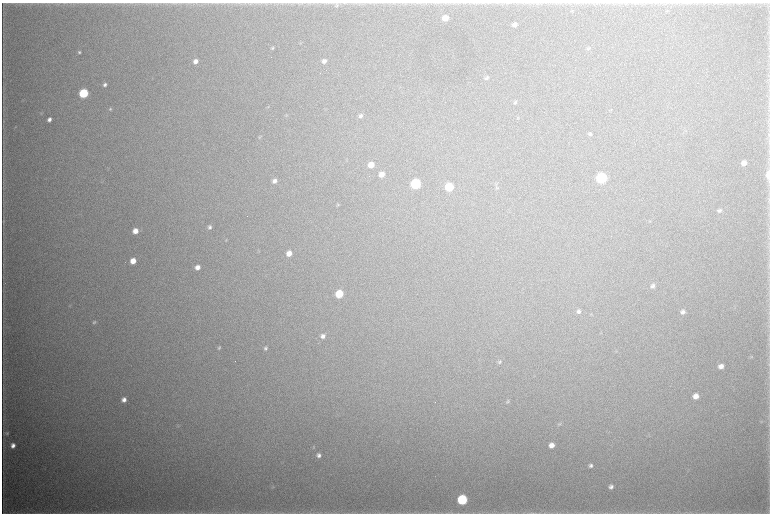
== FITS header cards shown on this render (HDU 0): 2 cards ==
NAXIS1  =                 1536 / length of data axis 1
NAXIS2  =                 1023 / length of data axis 2

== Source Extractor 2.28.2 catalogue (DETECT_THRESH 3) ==
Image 1536 x 1023 px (HDU 0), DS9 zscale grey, zoomed out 1/2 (1 PNG px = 2 x 2 image px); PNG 772 x 516 px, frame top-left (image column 1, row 1022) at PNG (2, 3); no overlay
Background 6480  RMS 48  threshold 143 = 3 sigma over >= 5 px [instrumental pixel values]
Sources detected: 74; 3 cannot appear on this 1/2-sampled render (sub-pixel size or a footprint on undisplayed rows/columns) and are not listed; the other 71 listed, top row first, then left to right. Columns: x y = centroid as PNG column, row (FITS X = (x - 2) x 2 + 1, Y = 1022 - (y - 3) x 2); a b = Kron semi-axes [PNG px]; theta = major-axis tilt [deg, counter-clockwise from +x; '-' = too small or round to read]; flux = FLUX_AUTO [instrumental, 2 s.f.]
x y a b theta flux
64 3 4 2 - 6.0e+03
336 5 6 5 - 2.0e+04
667 11 4 2 - 7.0e+03
445 18 5 4 - 1.2e+05
515 24 4 4 - 4.6e+04
300 43 5 2 - 6.4e+03
272 48 5 3 - 1.4e+04
588 48 6 4 36 1.3e+04
79 52 5 4 - 1.8e+04
195 61 5 4 - 6.0e+04
324 61 5 4 - 4.4e+04
486 78 6 5 - 2.2e+04
105 85 4 4 - 3.0e+04
83 93 5 5 - 8.6e+05
515 102 6 4 36 1.6e+04
268 107 4 3 - 7.6e+03
110 109 5 4 - 1.2e+04
286 115 5 3 - 9.6e+03
360 116 5 4 - 2.8e+04
518 118 5 4 - 9.2e+03
49 119 4 3 - 4.1e+04
590 134 5 5 - 1.9e+04
260 137 5 3 - 9.7e+03
744 163 5 4 - 7.0e+04
371 165 5 5 - 1.2e+05
381 174 5 4 - 7.9e+04
769 175 6 3 -89 2.1e+05
601 178 6 5 - 1.4e+06
275 181 5 4 - 4.5e+04
415 184 6 5 - 1.2e+06
496 184 6 2 50 1.1e+04
449 187 5 5 - 5.1e+05
497 188 5 4 - 1.2e+04
337 205 5 4 - 1.1e+04
719 210 5 5 - 2.1e+04
3 221 8 3 90 1.5e+04
650 221 4 3 - 8.2e+03
209 227 5 4 - 2.8e+04
135 231 5 5 - 1.0e+05
226 240 4 3 - 8.1e+03
289 253 5 5 - 9.5e+04
133 261 5 5 - 1.3e+05
197 267 5 4 - 6.2e+04
653 286 6 5 - 3.2e+04
339 294 5 5 - 3.7e+05
578 311 5 4 - 2.8e+04
683 312 5 5 - 3.6e+04
94 322 5 4 - 1.6e+04
323 336 6 6 - 4.6e+04
219 348 5 4 - 1.6e+04
265 348 5 5 - 2.2e+04
751 357 6 3 52 9.5e+03
499 362 6 4 29 1.9e+04
721 366 6 5 - 6.0e+04
696 396 5 5 - 7.1e+04
124 399 5 5 - 5.4e+04
507 402 6 4 41 1.6e+04
762 421 4 3 - 7.9e+03
560 424 6 4 33 1.4e+04
7 433 6 5 - 1.9e+04
13 445 5 4 - 5.5e+04
552 445 5 5 - 7.3e+04
319 455 6 5 - 3.5e+04
590 465 5 5 - 3.0e+04
611 487 5 4 - 3.7e+04
462 500 6 6 - 1.2e+06
184 513 5 2 - 8.3e+03
188 513 3 2 - 5.6e+03
429 513 3 2 - 5.2e+03
449 513 9 3 8 2.0e+04
524 513 4 2 - 9.3e+03
At the frame edge (FLAGS 8, measured only in part): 4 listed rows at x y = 769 175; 188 513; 429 513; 524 513
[3 sub-pixel or undisplayed-footprint detections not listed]